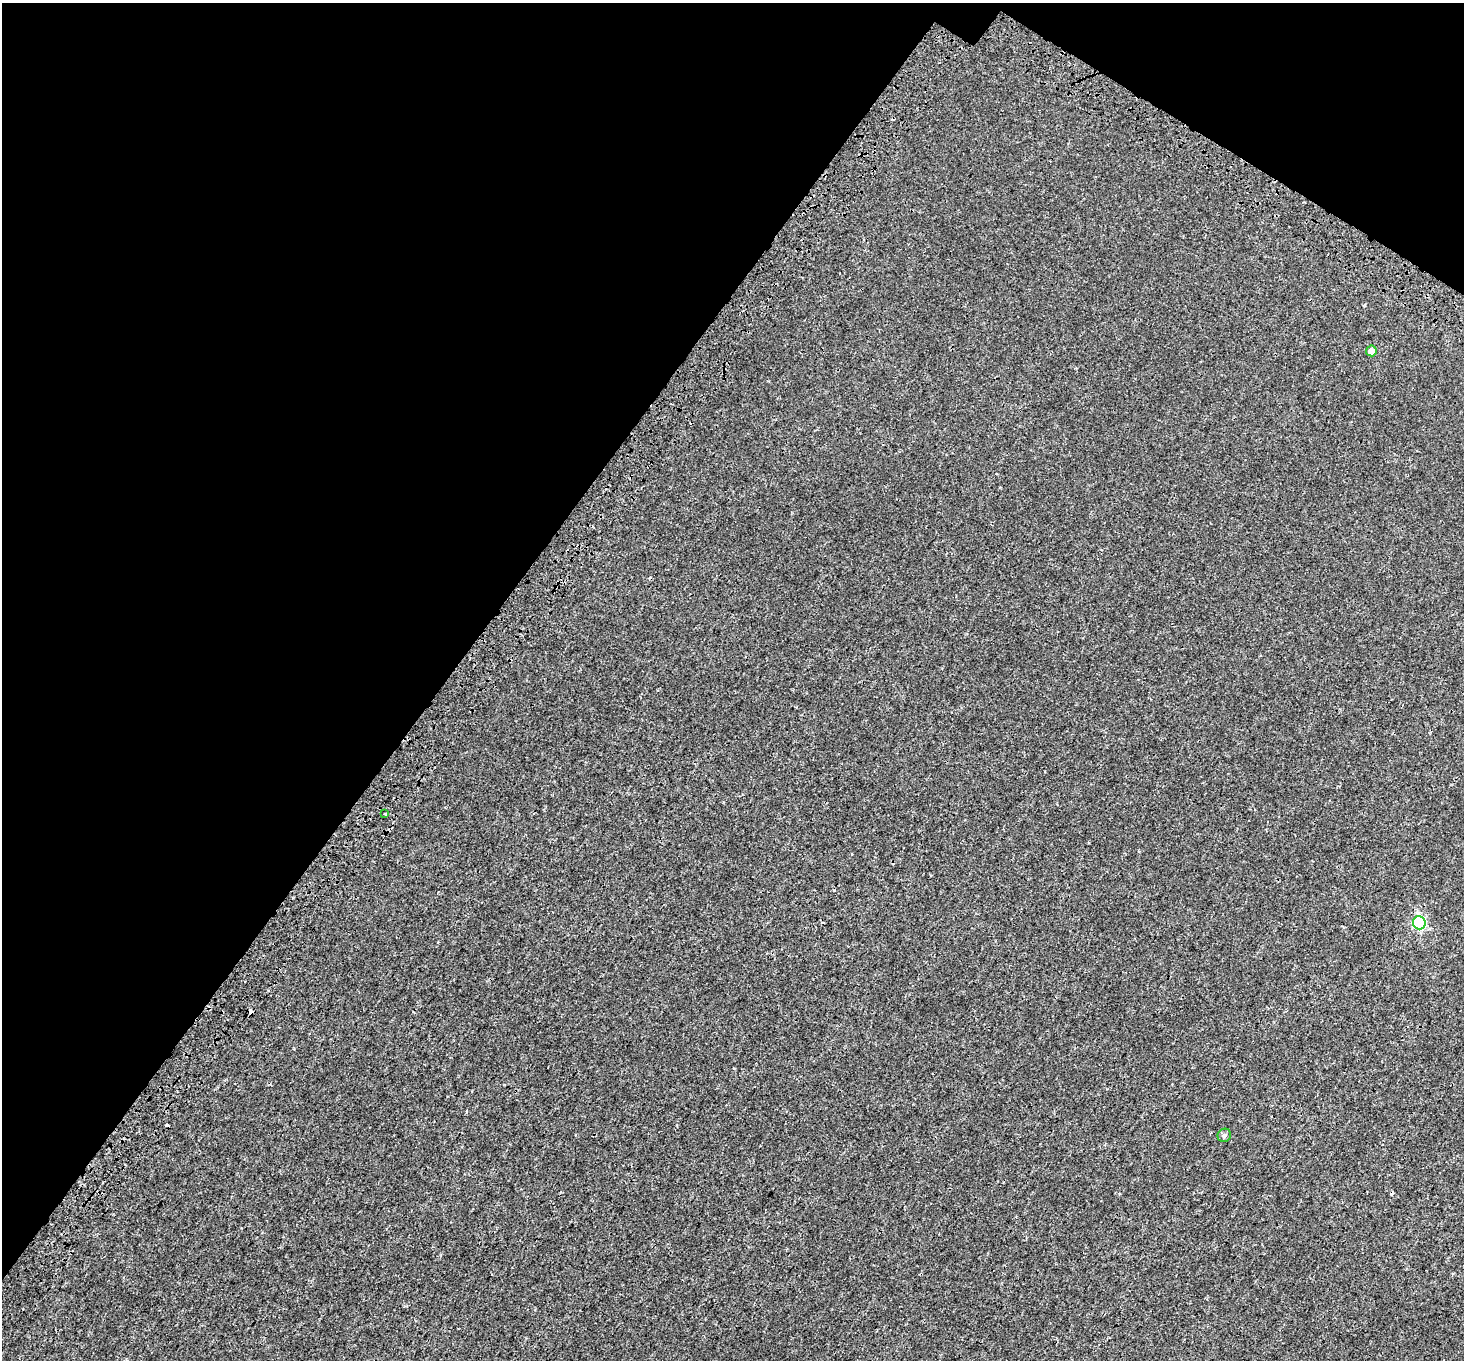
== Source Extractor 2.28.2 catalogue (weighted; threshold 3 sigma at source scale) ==
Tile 2 of 4 x 4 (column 2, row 1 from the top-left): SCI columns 1591-3052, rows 4413-5770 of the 6113 x 6170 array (HDU 1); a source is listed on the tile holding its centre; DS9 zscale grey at full resolution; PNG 1466 x 1362 px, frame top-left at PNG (2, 3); each listed source drawn as its Kron ellipse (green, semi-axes under 4 px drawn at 4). Shown black and unused: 34% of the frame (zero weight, under 3 of 4 exposures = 9% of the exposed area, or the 3 px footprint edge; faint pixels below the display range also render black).
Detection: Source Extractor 2.28.2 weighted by HDU 2 'WHT'; one run over the whole footprint, this tile lists its part. Background 0.00138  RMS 0.0014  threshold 0.00615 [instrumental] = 3 sigma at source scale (4.5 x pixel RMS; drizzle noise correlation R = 1.50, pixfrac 1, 0.0396/0.0396 arcsec/px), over >= 5 px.
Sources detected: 6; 2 cosmic-ray / hot-pixel residue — neither listed nor drawn; the other 4 listed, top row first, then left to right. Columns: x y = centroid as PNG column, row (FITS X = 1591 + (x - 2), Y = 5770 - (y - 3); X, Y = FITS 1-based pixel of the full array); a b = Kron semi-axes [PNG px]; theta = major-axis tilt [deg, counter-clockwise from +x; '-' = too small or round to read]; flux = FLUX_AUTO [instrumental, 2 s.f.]
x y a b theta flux
1371 351 5 5 - 0.84
385 814 2 2 - 0.13
1419 923 6 6 - 18
1224 1135 7 6 - 0.33